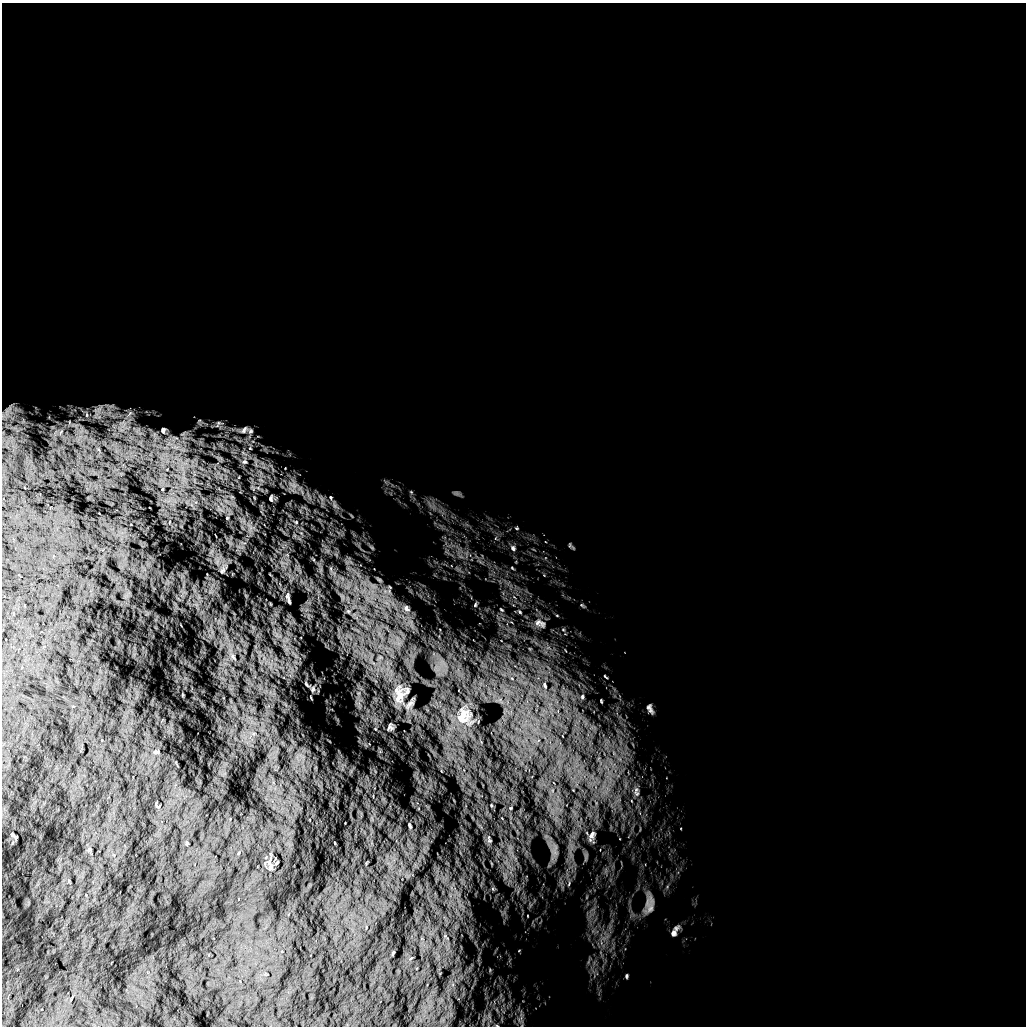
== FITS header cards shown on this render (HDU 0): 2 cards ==
NAXIS1  =                 1024 /
NAXIS2  =                 1024 /

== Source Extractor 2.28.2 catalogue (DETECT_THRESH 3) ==
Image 1024 x 1024 px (HDU 0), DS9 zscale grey, 1 PNG px = 1 image px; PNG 1028 x 1028 px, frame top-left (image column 1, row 1024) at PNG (2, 3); no overlay
Background 5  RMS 870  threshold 2620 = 3 sigma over >= 5 px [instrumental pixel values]
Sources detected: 60; all 60 listed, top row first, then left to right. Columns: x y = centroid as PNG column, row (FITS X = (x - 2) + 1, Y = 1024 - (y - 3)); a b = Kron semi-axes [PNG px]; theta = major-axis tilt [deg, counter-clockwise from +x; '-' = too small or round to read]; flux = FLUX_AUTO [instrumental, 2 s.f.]
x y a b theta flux
8 411 19 7 62 3.9e+05
130 413 12 5 50 2.5e+05
87 415 6 4 90 1.1e+05
123 424 14 12 -79 8.6e+05
218 424 12 7 64 2.2e+05
163 430 11 9 -85 3.6e+05
244 430 15 8 33 4.5e+05
250 431 9 9 - 2.3e+05
61 432 9 4 60 1.5e+05
174 439 15 10 34 7.2e+05
175 447 20 9 -11 1.1e+06
250 448 6 5 - 1.3e+05
219 458 12 6 -32 2.5e+05
245 461 11 10 - 4.7e+05
184 463 14 5 -13 5.4e+05
167 469 6 4 19 8.3e+04
239 477 6 3 72 7.1e+04
261 480 9 3 -32 1.4e+05
293 485 16 7 -27 5.4e+05
258 488 7 4 -18 1.3e+05
162 489 6 4 88 9.0e+04
331 497 7 5 -86 1.2e+05
271 498 11 6 88 1.6e+05
334 505 7 4 -71 1.5e+05
227 518 4 4 - 5.7e+04
296 522 5 5 - 7.2e+04
517 528 5 3 - 5.7e+04
513 548 8 6 -49 1.8e+05
512 568 6 3 -38 6.0e+04
222 571 8 5 42 1.1e+05
379 580 7 5 -31 9.2e+04
288 597 10 6 -72 1.7e+05
475 604 7 4 71 8.0e+04
406 608 11 8 -40 3.2e+05
502 610 6 3 -31 5.8e+04
348 611 7 6 - 1.4e+05
520 612 6 4 -48 8.8e+04
540 623 20 10 -23 5.3e+05
233 656 9 5 -53 2.1e+05
605 677 7 2 -49 5.7e+04
545 685 8 4 -67 9.0e+04
313 689 6 3 60 6.8e+04
407 691 8 4 77 1.5e+05
399 695 28 14 -90 1.1e+06
582 697 6 4 89 8.5e+04
650 709 10 5 -63 2.0e+05
463 716 24 18 62 1.0e+06
390 727 6 4 -84 1.4e+05
156 752 7 3 12 7.7e+04
636 790 11 6 71 2.0e+05
410 826 6 3 -75 7.8e+04
13 835 6 3 -45 1.1e+05
592 835 13 8 68 3.4e+05
489 841 6 3 18 6.7e+04
271 866 8 5 84 1.4e+05
569 884 8 3 77 8.1e+04
650 905 25 10 89 6.0e+05
674 933 11 9 68 2.8e+05
626 976 7 3 90 7.7e+04
497 1026 6 3 -20 6.3e+04
At the frame edge (FLAGS 8, measured only in part): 1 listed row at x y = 497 1026